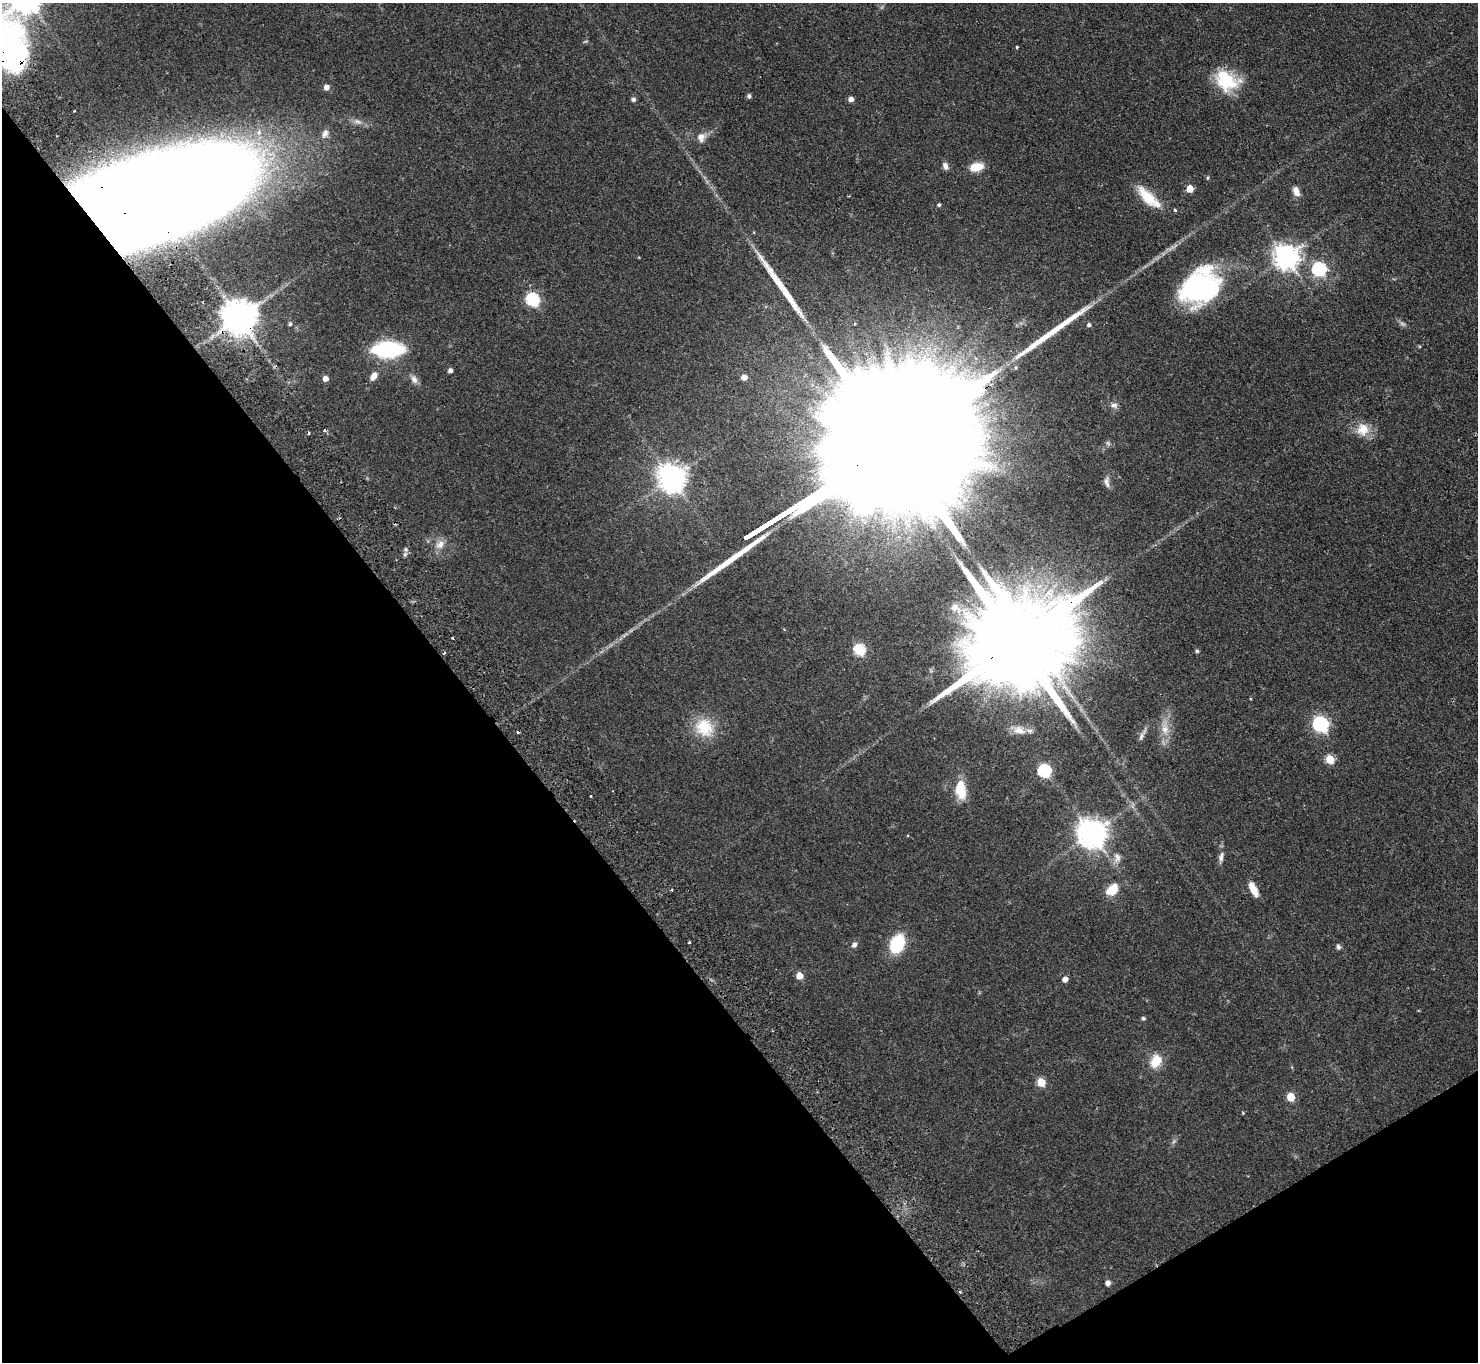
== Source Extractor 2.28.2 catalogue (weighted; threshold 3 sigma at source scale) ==
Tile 14 of 4 x 4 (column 2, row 4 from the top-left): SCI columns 1525-3000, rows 336-1695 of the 6001 x 5970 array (HDU 1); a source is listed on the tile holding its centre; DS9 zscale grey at full resolution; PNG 1480 x 1364 px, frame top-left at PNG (2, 3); no overlay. Shown black and unused: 35% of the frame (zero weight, under 2 of 3 exposures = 3% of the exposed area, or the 3 px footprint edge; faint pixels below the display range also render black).
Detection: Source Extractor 2.28.2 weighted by HDU 2 'WHT'; one run over the whole footprint, this tile lists its part. Background 0.0556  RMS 0.0048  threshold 0.0216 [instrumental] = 3 sigma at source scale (4.5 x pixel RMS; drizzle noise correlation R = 1.50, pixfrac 1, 0.05/0.05 arcsec/px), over >= 5 px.
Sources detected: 91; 2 too faint to see at this stretch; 1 inside a brighter object's white glare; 5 cosmic-ray / hot-pixel residue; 4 long thin detections or spike segments (spike, bleed or trail) — not listed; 1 inside a brighter listed object's ellipse — not listed separately; the other 78 listed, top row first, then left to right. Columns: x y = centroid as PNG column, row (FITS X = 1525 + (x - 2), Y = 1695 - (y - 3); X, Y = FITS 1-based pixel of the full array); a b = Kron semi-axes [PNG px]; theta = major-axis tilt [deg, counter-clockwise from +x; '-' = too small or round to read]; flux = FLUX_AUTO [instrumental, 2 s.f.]
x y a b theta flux
585 42 6 3 20 0.58
12 47 82 32 -87 120
1017 47 4 3 - 0.5
1227 81 29 21 -29 22
326 87 5 5 - 3.1
749 96 5 4 - 1.3
633 99 6 6 - 1.1
851 99 5 4 - 2.7
74 110 3 3 - 1.2
357 122 14 7 -22 2.8
259 132 9 8 - 2.9
325 133 13 9 69 2.9
701 137 12 10 69 3.9
945 166 9 6 -66 2
976 167 14 9 13 7.7
1190 189 5 5 - 8.6
1296 191 11 7 -65 3.4
1148 198 33 11 -43 14
142 204 135 58 18 3300
939 205 4 4 - 0.84
1175 210 4 4 - 0.58
1286 257 9 8 - 460
1319 269 7 6 - 78
1200 287 44 33 39 71
533 300 6 6 - 64
239 318 10 10 - 1300
290 324 5 4 - 0.81
1089 325 5 5 - 1.2
388 349 18 9 1 100
450 371 5 4 - 1.8
374 376 10 7 54 3.5
744 377 5 5 - 3.4
325 379 5 4 - 3.5
414 379 13 8 -65 2.4
1114 405 9 7 8 2
1363 429 18 17 - 8.1
324 430 5 4 - 0.76
1108 443 7 5 -68 0.95
884 451 178 25 32 98000
671 478 9 8 - 610
1107 482 15 7 -85 2.4
965 500 9 6 -52 2.2
440 544 15 11 44 4.3
405 554 6 5 - 1.1
954 607 13 10 39 3.8
784 629 4 4 - 0.46
453 638 3 3 - 0.7
1016 643 39 22 31 18000
859 650 6 5 - 40
1197 651 5 4 - 1
1251 699 4 3 - 0.37
1320 724 7 6 - 110
704 727 28 24 -37 16
1165 728 22 11 -86 6.7
1019 730 20 10 -18 5.3
1330 759 5 5 - 18
1044 771 6 6 - 63
960 790 16 9 -83 15
591 796 3 3 - 0.6
1092 834 9 9 - 710
1221 857 15 7 80 2.3
1117 858 15 9 -86 3.6
1253 889 17 7 -64 5.7
1112 890 13 9 47 9.6
689 942 3 2 - 0.49
897 944 15 10 64 29
854 945 7 6 - 1.6
1338 947 7 6 - 1.3
799 976 5 5 - 6.8
1065 979 5 5 - 3.7
1143 1018 5 5 - 0.89
1156 1061 17 12 63 8.8
1041 1083 5 5 - 17
1291 1097 5 5 - 13
1243 1113 4 3 - 0.42
1174 1141 8 5 59 1
1108 1283 5 4 - 2.6
960 1292 4 3 - 0.48
Overlapping masked pixels (flux is a lower limit): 5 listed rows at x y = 12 47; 142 204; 239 318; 884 451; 1016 643
Isophote crosses this tile's border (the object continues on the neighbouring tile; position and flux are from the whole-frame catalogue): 1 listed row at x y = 12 47